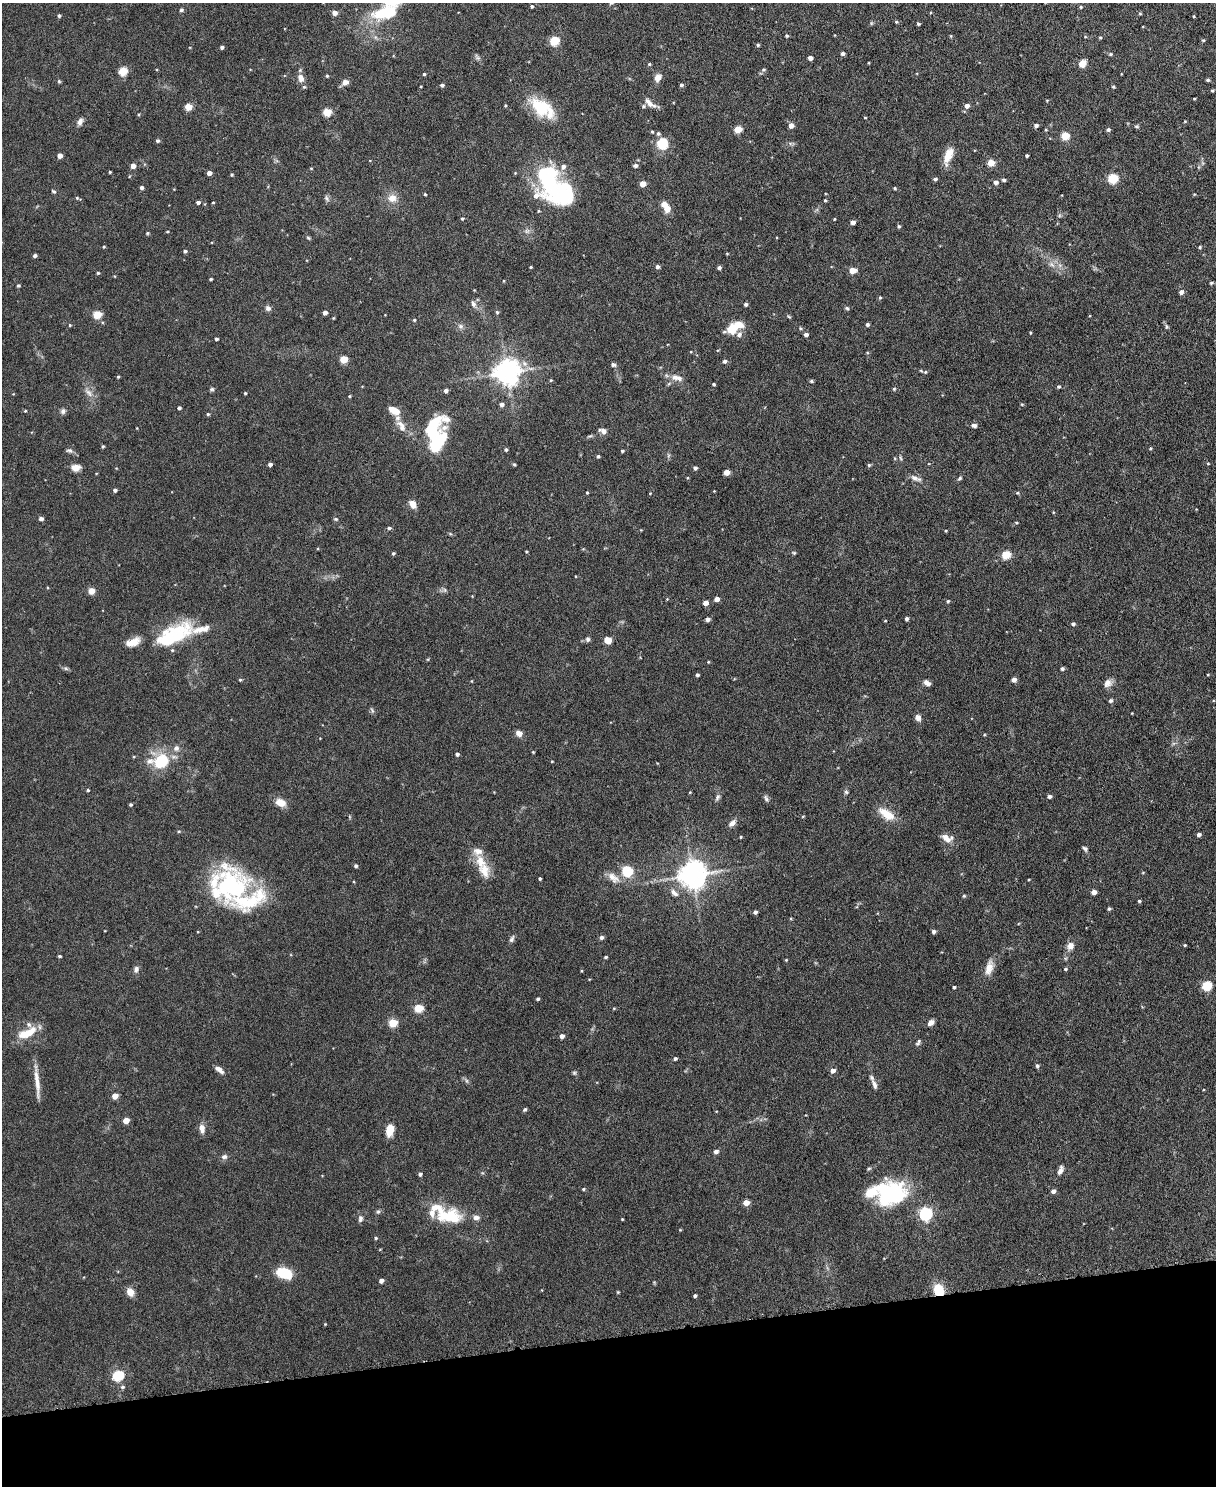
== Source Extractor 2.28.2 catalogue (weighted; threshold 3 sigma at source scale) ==
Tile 10 of 4 x 3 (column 2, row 3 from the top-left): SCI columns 1217-2430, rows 135-1618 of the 4863 x 4840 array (HDU 1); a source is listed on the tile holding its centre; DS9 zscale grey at full resolution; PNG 1218 x 1488 px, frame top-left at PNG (2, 3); no overlay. Shown black and unused: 10% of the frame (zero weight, under 3 of 6 exposures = <1% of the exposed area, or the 3 px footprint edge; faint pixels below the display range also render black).
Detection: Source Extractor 2.28.2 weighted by HDU 2 'WHT'; one run over the whole footprint, this tile lists its part. Background 0.124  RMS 0.0043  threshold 0.0176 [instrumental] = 3 sigma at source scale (4.09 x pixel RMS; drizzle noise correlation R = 1.36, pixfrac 0.8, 0.05/0.05 arcsec/px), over >= 5 px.
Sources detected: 343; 6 inside a brighter object's white glare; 1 long thin detection or spike segment (spike, bleed or trail) — not listed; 22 inside a brighter listed object's ellipse — not listed separately; the other 314 listed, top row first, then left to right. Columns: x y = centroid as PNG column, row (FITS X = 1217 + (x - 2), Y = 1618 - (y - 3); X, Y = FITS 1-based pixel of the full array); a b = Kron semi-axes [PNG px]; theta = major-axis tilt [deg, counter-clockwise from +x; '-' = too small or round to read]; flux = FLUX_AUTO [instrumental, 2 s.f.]
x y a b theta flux
532 6 4 3 - 0.65
1081 7 4 4 - 0.55
181 10 4 4 - 0.9
334 13 4 4 - 2.7
384 13 28 13 13 18
1140 13 4 4 - 0.45
59 16 4 3 - 0.72
1194 16 4 3 - 0.35
896 22 5 4 - 0.49
918 24 3 3 - 0.79
787 36 4 4 - 0.59
951 36 5 3 - 0.35
375 37 7 4 -71 0.8
1100 37 4 4 - 0.49
1203 40 4 3 - 0.49
554 41 5 5 - 22
758 45 4 3 - 0.71
222 47 4 3 - 1
843 53 4 3 - 1.2
1110 54 5 4 - 0.49
477 57 10 5 -56 1
810 58 4 4 - 2.2
1083 63 8 7 - 3.5
649 64 4 4 - 0.47
764 69 6 6 - 0.81
123 71 5 5 - 16
424 74 3 3 - 0.55
327 76 4 3 - 0.51
301 78 12 8 -71 2.6
658 78 11 8 61 2.4
1208 80 4 3 - 0.66
59 81 5 4 - 0.53
345 82 7 6 - 2.4
442 85 4 4 - 0.97
681 85 4 4 - 0.85
1113 87 4 4 - 0.54
1212 90 3 3 - 0.5
1047 100 5 3 - 0.33
650 103 16 6 -39 2.7
505 105 4 3 - 0.38
643 106 5 5 - 0.79
967 106 5 4 - 2
188 107 5 4 - 9.6
542 108 30 16 -35 19
327 112 5 5 - 13
139 114 4 3 - 0.42
865 117 3 2 - 0.32
1185 121 4 3 - 0.34
80 122 9 6 69 1.8
1036 125 4 4 - 1.3
791 126 5 4 - 2.7
1137 126 7 4 5 0.57
738 129 5 5 - 10
1108 129 4 4 - 0.98
652 132 4 4 - 0.48
1065 136 5 5 - 14
158 141 5 4 - 0.78
662 144 13 11 85 9.1
60 156 4 4 - 2.6
948 156 19 8 71 6.2
1027 156 3 3 - 0.66
991 163 5 4 - 8.9
636 165 5 4 - 1.1
133 166 4 4 - 2.9
563 166 7 7 - 1.9
311 168 4 4 - 0.34
110 172 3 3 - 0.43
209 173 4 4 - 2.7
232 175 4 4 - 0.5
1113 178 5 5 - 24
935 179 4 4 - 0.93
1004 180 4 4 - 0.89
996 182 5 5 - 1.6
643 184 5 4 - 4.5
141 187 4 4 - 1.2
895 188 4 4 - 0.54
556 190 41 24 -31 55
54 191 7 4 -34 0.61
425 194 3 3 - 0.48
77 198 5 5 - 0.54
327 198 9 5 -54 1
392 198 12 11 - 4.1
825 200 4 3 - 0.44
198 202 4 4 - 1.2
213 202 3 3 - 0.37
664 204 5 5 - 4.2
538 211 4 3 - 0.45
462 219 4 4 - 0.56
834 219 3 3 - 0.33
853 222 4 4 - 2.1
899 226 5 4 - 0.66
167 231 4 3 - 0.37
527 231 8 6 1 1.4
147 233 5 4 - 0.47
308 238 6 4 -22 0.54
104 247 4 3 - 0.43
1200 247 4 4 - 0.56
185 251 4 4 - 0.82
727 254 4 3 - 0.36
35 256 4 3 - 1.1
1052 265 10 7 -44 2.2
531 267 3 3 - 0.4
657 267 5 4 - 1.2
719 268 4 4 - 1.1
852 270 5 4 - 6.2
98 273 4 4 - 0.52
211 279 3 3 - 0.58
1211 283 4 3 - 0.63
18 285 4 4 - 0.63
1181 292 5 5 - 1.7
880 298 5 4 - 0.53
473 304 9 6 -64 1.6
746 304 4 4 - 0.88
268 308 7 6 - 1.4
847 308 6 5 - 0.63
325 312 4 4 - 1.9
497 312 5 4 - 0.67
97 315 5 5 - 15
789 317 6 3 -20 0.48
333 318 3 3 - 0.35
414 320 4 4 - 0.48
867 324 4 4 - 0.89
70 325 4 3 - 0.42
460 326 8 8 - 1.4
1167 327 7 4 -73 0.68
732 329 12 12 - 5.8
1030 332 3 3 - 0.41
806 335 4 4 - 1.5
216 339 3 3 - 0.76
668 344 3 2 - 0.29
344 359 5 4 - 12
725 361 5 4 - 1.1
613 365 5 4 - 1.1
921 371 5 3 - 0.41
507 372 8 8 - 450
925 372 5 4 - 0.52
118 377 4 3 - 0.44
675 377 11 9 -4 2.7
551 380 4 4 - 0.46
811 381 5 4 - 0.68
713 384 3 3 - 0.54
1059 386 4 4 - 0.64
212 389 6 5 - 0.7
894 389 5 5 - 0.51
446 391 4 4 - 1.4
89 393 16 7 -48 2.6
245 393 3 3 - 0.5
349 396 4 3 - 0.41
502 404 5 4 - 1.6
1022 404 5 3 - 0.37
179 408 3 3 - 0.94
25 411 4 3 - 0.41
63 411 7 7 - 1.3
394 411 9 6 -27 7
208 414 4 4 - 0.59
401 424 17 7 -30 3.2
974 425 7 5 -6 1.3
603 431 11 6 -18 1.8
436 440 35 20 77 30
103 446 3 3 - 0.54
1150 448 4 3 - 0.47
69 450 9 6 -11 1.1
506 450 4 4 - 0.7
622 451 4 3 - 0.53
668 455 7 4 -72 0.67
598 456 4 3 - 0.68
900 458 6 4 -86 0.6
1208 463 4 3 - 0.33
270 464 4 3 - 1.4
514 464 4 3 - 0.51
869 465 5 5 - 0.59
75 468 9 7 2 3.3
695 468 4 4 - 1.2
726 472 4 4 - 4.6
914 478 13 7 -26 2.2
960 478 6 4 59 0.69
115 490 4 4 - 1.1
714 491 3 3 - 0.26
587 492 4 3 - 0.43
650 493 3 3 - 0.3
1017 493 5 4 - 0.48
413 504 8 6 -56 4
1053 512 5 3 - 0.35
41 519 5 4 - 1.4
336 519 6 4 -25 0.6
1016 523 4 4 - 0.43
389 528 5 4 - 0.82
946 531 3 3 - 0.39
526 552 3 3 - 0.38
393 553 4 4 - 0.64
794 553 6 4 -17 0.51
1006 555 5 5 - 16
445 590 7 4 -90 0.76
91 591 5 4 - 6.4
472 596 3 3 - 0.27
667 599 4 4 - 0.34
717 599 4 4 - 3.2
948 601 5 4 - 0.52
705 603 4 4 - 2.9
707 619 4 4 - 1.7
906 619 4 4 - 0.97
885 621 3 2 - 0.32
1073 624 4 4 - 0.97
201 629 70 20 0 14
588 639 6 5 - 1
167 640 23 22 - 15
607 640 7 6 - 4.3
133 642 18 9 21 4.6
708 662 4 3 - 0.36
66 668 7 5 -21 0.8
1062 669 4 4 - 0.85
1208 674 4 2 - 0.32
697 675 3 3 - 0.86
240 680 4 3 - 0.51
1014 680 5 4 - 1.8
471 681 5 3 - 0.3
927 683 8 5 -28 1.9
1108 683 11 9 37 2.5
1111 701 5 4 - 0.95
372 710 9 4 -64 0.75
1132 713 3 2 - 0.25
918 718 7 6 - 1.8
519 733 8 7 - 2.2
533 752 5 3 - 0.35
457 754 4 4 - 1
161 761 23 18 31 15
552 761 3 2 - 0.31
88 790 4 3 - 0.5
690 792 4 3 - 0.31
846 792 5 5 - 0.71
1049 796 5 4 - 1.3
717 797 10 5 59 1.1
766 798 11 5 -66 1
280 802 14 9 -23 3.9
131 805 3 3 - 0.62
886 814 23 10 -35 7.2
803 816 5 3 - 0.33
732 823 11 6 42 2
179 831 5 4 - 0.5
1199 835 4 4 - 1.2
741 837 3 3 - 0.45
947 838 15 9 -23 3.6
1085 849 8 5 -52 0.87
480 861 20 13 -70 7.1
356 866 4 4 - 0.91
627 871 6 6 - 23
1143 872 5 3 - 0.34
693 875 8 8 - 560
540 878 3 3 - 0.55
613 878 19 10 -37 4.1
230 886 46 41 83 55
1094 892 4 4 - 3.2
674 893 12 6 -42 2.1
964 896 4 4 - 0.5
1139 901 4 3 - 0.61
1109 909 4 4 - 0.69
755 912 4 4 - 1.3
933 932 4 4 - 1.3
601 937 5 5 - 1.2
512 939 10 6 65 1.2
1185 945 4 3 - 0.43
1070 946 10 8 68 2.6
60 956 4 3 - 0.56
606 957 4 3 - 0.54
786 960 3 3 - 0.34
989 967 21 10 74 4.3
136 969 8 6 71 1.5
1065 969 5 4 - 0.59
1207 985 5 5 - 25
954 987 3 3 - 0.77
538 999 3 3 - 0.64
419 1008 5 5 - 14
614 1008 5 3 - 0.36
393 1023 5 5 - 15
931 1023 8 5 37 1.9
27 1033 24 9 25 9.3
562 1036 4 4 - 1.8
918 1042 9 5 57 0.94
675 1059 4 3 - 0.89
1037 1066 5 4 - 0.91
219 1070 11 5 -37 2.3
833 1071 5 5 - 2.3
574 1073 6 5 - 0.67
467 1081 6 4 -71 0.69
874 1085 14 6 -71 2.1
115 1096 5 4 - 5.1
525 1109 5 4 - 0.65
126 1120 5 4 - 5.2
202 1128 10 6 -80 2.9
390 1130 12 7 79 6.4
716 1151 6 5 - 1.2
224 1157 8 7 - 1.4
869 1169 6 4 20 0.57
1060 1170 12 6 68 1.9
420 1174 4 4 - 0.96
583 1189 4 3 - 0.52
1053 1191 4 4 - 1.6
893 1194 32 30 32 34
746 1203 5 4 - 4.7
378 1212 6 5 - 0.73
925 1214 6 6 - 78
450 1217 35 19 -1 16
360 1219 9 6 83 1.3
622 1219 2 2 - 0.33
376 1238 4 4 - 0.55
284 1273 11 7 -19 19
381 1281 4 4 - 1.9
938 1290 13 10 -66 9.4
130 1292 9 7 -58 3.6
618 1292 4 4 - 0.38
695 1296 3 3 - 0.79
325 1324 4 4 - 0.32
118 1376 6 5 - 36
122 1387 6 5 - 0.83
Overlapping masked pixels (flux is a lower limit): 1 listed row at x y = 938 1290